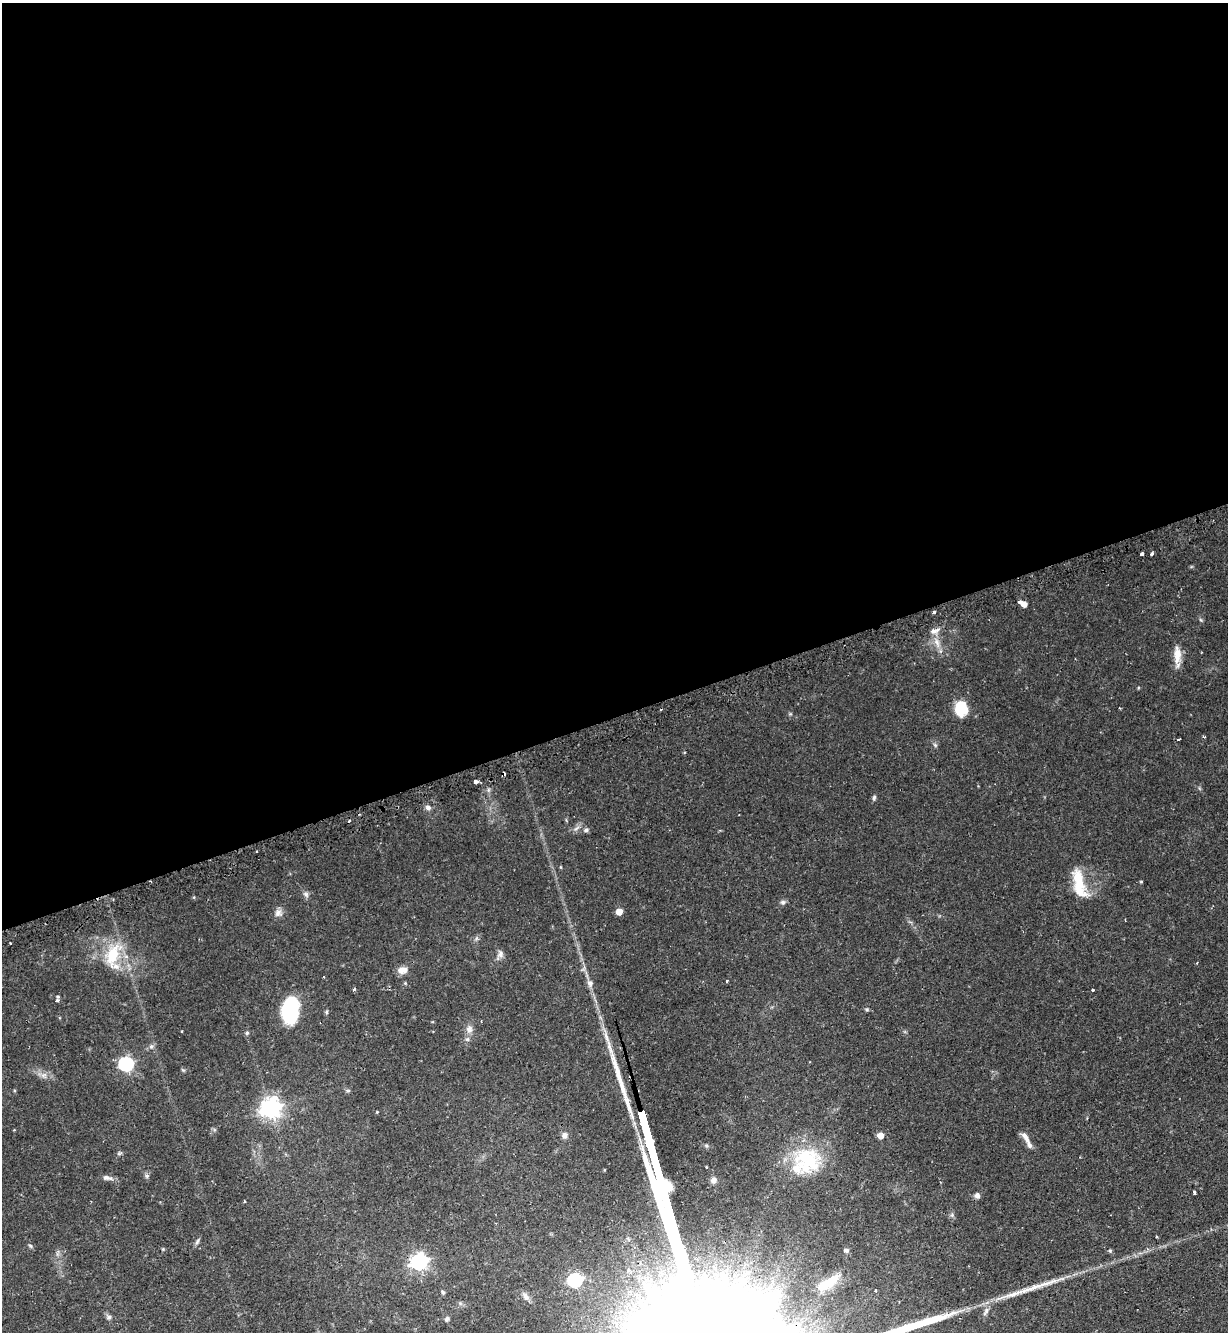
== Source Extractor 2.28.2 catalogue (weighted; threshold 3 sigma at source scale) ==
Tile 2 of 4 x 4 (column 2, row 1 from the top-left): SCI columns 1398-2623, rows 4030-5359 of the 5375 x 5396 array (HDU 1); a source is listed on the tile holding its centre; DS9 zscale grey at full resolution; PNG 1230 x 1334 px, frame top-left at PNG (2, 3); no overlay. Shown black and unused: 54% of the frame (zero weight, under 2 of 3 exposures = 5% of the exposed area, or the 3 px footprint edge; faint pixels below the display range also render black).
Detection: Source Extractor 2.28.2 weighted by HDU 2 'WHT'; one run over the whole footprint, this tile lists its part. Background 0.0556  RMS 0.0048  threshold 0.0216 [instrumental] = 3 sigma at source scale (4.5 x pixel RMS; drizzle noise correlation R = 1.50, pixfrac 1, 0.05/0.05 arcsec/px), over >= 5 px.
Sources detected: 72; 1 inside a brighter object's white glare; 4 cosmic-ray / hot-pixel residue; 3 long thin detections or spike segments (spike, bleed or trail) — not listed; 1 inside a brighter listed object's ellipse — not listed separately; the other 63 listed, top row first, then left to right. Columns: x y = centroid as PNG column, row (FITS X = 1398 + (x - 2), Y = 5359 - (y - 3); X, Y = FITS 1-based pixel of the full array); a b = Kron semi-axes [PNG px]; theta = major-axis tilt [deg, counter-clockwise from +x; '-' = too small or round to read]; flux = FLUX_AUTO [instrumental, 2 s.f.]
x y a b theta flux
1142 553 3 3 - 1.3
1152 554 4 3 - 1.2
1024 604 5 4 - 3.2
934 612 3 3 - 1.6
934 631 10 5 16 1.9
937 642 12 6 -53 2.8
1177 655 22 8 -88 5.4
960 708 20 12 78 8.8
1178 739 3 3 - 1.3
935 745 6 4 -45 0.72
476 781 3 3 - 12
874 797 7 5 64 0.79
428 807 7 5 -41 1.3
576 828 9 3 45 1
586 830 6 5 - 1
560 867 5 3 - 0.36
1141 881 5 3 - 0.41
1079 883 37 13 -77 13
306 894 8 7 - 1.3
783 902 7 6 - 1.1
619 912 5 5 - 6.3
278 913 11 9 39 2.2
10 943 3 2 - 0.45
500 954 10 7 77 1.7
113 955 32 16 72 14
402 970 11 8 8 3.6
727 981 3 2 - 0.61
590 983 9 7 -61 1.8
354 989 4 3 - 0.55
1093 990 3 3 - 0.63
57 1001 5 3 - 1.7
290 1010 24 16 83 33
326 1012 6 4 90 0.6
469 1029 10 9 - 2.3
247 1033 5 4 - 0.74
151 1046 6 4 -18 0.76
126 1064 6 6 - 81
637 1091 3 2 - 0.37
271 1108 7 7 - 250
377 1112 3 3 - 0.34
564 1135 8 7 - 1.7
880 1135 5 5 - 6
1025 1137 17 7 -57 3.4
807 1160 36 35 - 30
147 1176 5 5 - 0.78
107 1177 14 6 -9 1.7
713 1180 8 7 - 2
1194 1192 4 2 - 0.72
977 1195 7 6 - 1.6
244 1201 3 2 - 0.63
952 1215 5 5 - 0.79
197 1242 9 4 63 0.93
30 1246 8 3 -45 0.59
846 1250 5 5 - 1.4
1110 1250 5 4 - 0.65
419 1262 7 6 - 140
575 1280 6 6 - 64
828 1283 32 10 32 12
443 1292 6 4 -47 0.65
525 1296 12 7 -68 1.9
986 1311 12 6 71 1.7
109 1317 7 5 46 0.88
447 1319 6 5 - 0.89
Overlapping masked pixels (flux is a lower limit): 1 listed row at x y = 637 1091